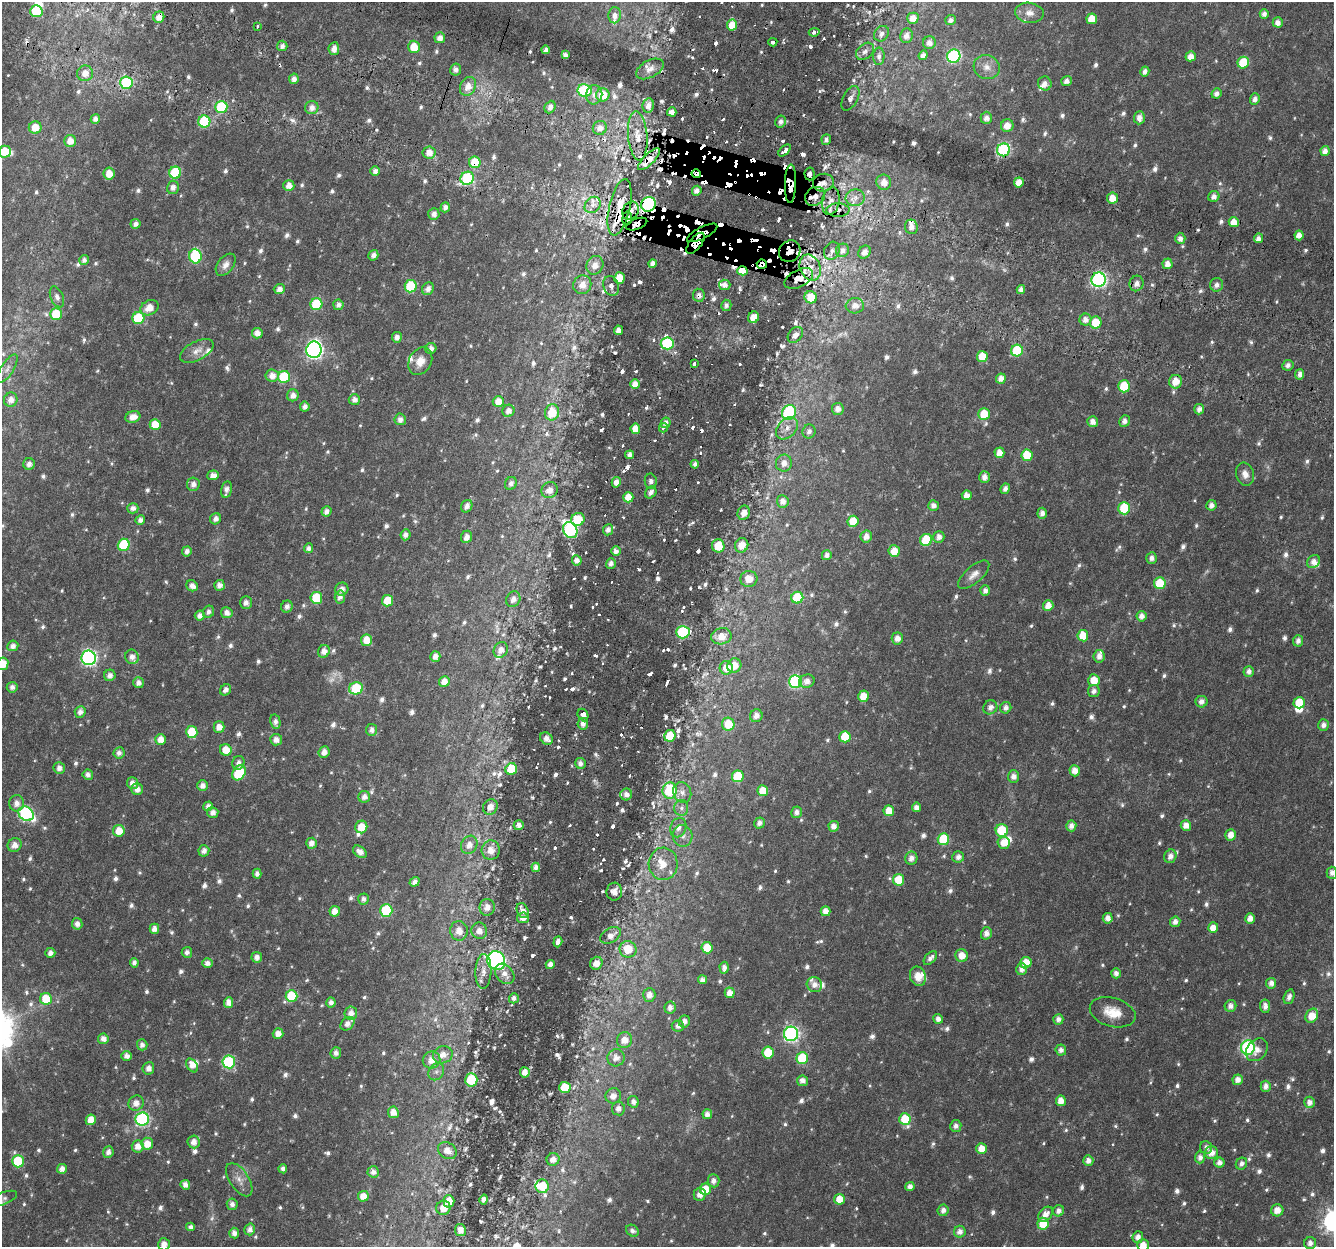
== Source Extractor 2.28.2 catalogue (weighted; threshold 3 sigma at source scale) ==
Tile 11 of 4 x 4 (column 3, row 3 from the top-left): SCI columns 2719-4050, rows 1552-2796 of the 5445 x 5654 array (HDU 1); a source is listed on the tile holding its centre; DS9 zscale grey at full resolution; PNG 1336 x 1249 px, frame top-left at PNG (2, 2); each listed source drawn as its Kron ellipse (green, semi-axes under 4 px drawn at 4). Shown black and unused: <1% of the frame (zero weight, under 3 of 6 exposures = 5% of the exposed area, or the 3 px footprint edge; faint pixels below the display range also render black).
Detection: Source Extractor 2.28.2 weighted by HDU 2 'WHT'; one run over the whole footprint, this tile lists its part. Background 0.0185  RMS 0.0024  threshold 0.00974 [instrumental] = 3 sigma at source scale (4.09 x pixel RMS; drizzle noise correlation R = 1.36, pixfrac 0.8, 0.0396/0.0396 arcsec/px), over >= 5 px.
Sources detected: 1039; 7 too faint to see at this stretch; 2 inside a brighter object's white glare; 38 cosmic-ray / hot-pixel residue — neither listed nor drawn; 30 inside a brighter listed object's ellipse — not listed separately; of the other 962, all 500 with FLUX_AUTO >= 0.829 (the completeness limit of this list) listed and drawn (462 fainter detections not listed), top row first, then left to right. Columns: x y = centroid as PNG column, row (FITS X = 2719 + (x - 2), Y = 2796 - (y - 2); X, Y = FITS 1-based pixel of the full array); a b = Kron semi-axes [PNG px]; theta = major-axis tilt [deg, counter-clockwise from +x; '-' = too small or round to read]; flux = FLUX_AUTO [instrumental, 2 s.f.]
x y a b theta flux
36 11 6 6 - 9
1029 13 14 10 -8 1.8
1264 14 5 4 - 1.2
615 15 8 6 87 1.2
159 17 6 5 - 1.7
913 18 6 5 - 2.3
1092 19 5 5 - 3.5
951 20 5 5 - 0.94
1278 22 5 5 - 1.5
732 25 5 5 - 3.8
257 26 3 3 - 0.88
814 32 5 4 - 0.9
882 34 8 6 50 0.92
907 36 7 6 - 1.4
440 38 5 5 - 1.6
773 42 4 4 - 1.1
929 43 6 6 - 1.4
282 46 5 5 - 1
414 47 6 5 - 3.8
334 49 6 5 - 1.4
546 50 4 4 - 0.9
865 51 10 7 40 0.84
565 55 4 4 - 0.96
923 55 5 4 - 1
879 56 8 6 88 0.92
954 56 7 6 - 29
1191 56 5 5 - 1.9
1243 63 6 5 - 9
987 67 13 12 - 2.1
456 69 6 5 - 0.94
650 69 15 8 28 1.5
1145 71 5 4 - 1
85 73 8 8 - 1.9
294 79 5 4 - 1.1
1066 81 5 5 - 1.2
126 83 6 6 - 22
1045 83 7 6 - 1.4
468 86 10 7 61 2
585 90 7 6 - 17
1216 93 5 5 - 1.1
594 95 9 8 - 1.2
603 95 6 6 - 4
850 98 13 7 61 1
1255 99 5 5 - 1.1
648 105 7 5 80 1.3
221 107 6 6 - 12
312 107 6 6 - 1.4
550 107 6 5 - 1.2
672 112 4 4 - 1.3
986 118 6 6 - 1.3
1139 118 6 5 - 1.4
95 119 5 4 - 0.97
204 121 6 6 - 12
781 122 6 5 - 0.91
1007 126 6 6 - 2.5
35 127 6 6 - 3.3
600 128 7 7 - 1.4
638 136 24 9 -85 3.2
826 139 5 4 - 0.83
70 141 6 6 - 2.3
785 150 7 4 43 1.4
1004 150 6 6 - 32
1325 151 5 4 - 1.2
5 152 6 6 - 5.1
429 152 6 6 - 1.9
649 159 14 5 44 3.3
475 162 6 5 - 5.7
375 171 5 5 - 1.1
109 173 6 5 - 2.6
175 173 6 6 - 14
696 173 4 3 - 1.6
809 174 6 5 - 0.92
467 178 7 6 - 16
884 182 8 7 - 2.2
1019 182 5 5 - 3
823 183 10 9 - 1.5
790 184 19 5 88 4.2
289 186 5 5 - 1.7
173 187 7 6 - 1.2
697 191 5 5 - 1.2
815 196 10 8 39 1.6
1214 197 6 5 - 1.2
855 198 9 8 - 1.6
1112 198 5 5 - 2.6
831 201 14 8 80 1.8
648 204 8 7 - 38
593 205 9 7 46 1.3
445 207 5 4 - 1
620 207 29 10 77 3.7
838 210 11 6 0 1.3
631 211 9 7 59 1.4
434 214 6 5 - 1.2
627 218 7 5 83 1.6
1234 222 5 5 - 2.6
136 224 5 5 - 1
636 224 11 5 20 1.7
911 227 7 6 - 1.4
702 233 17 6 27 6.8
1299 235 5 4 - 1.7
1180 238 6 5 - 1.2
1258 238 5 4 - 1.2
696 243 12 6 51 6.2
842 250 7 6 - 1.1
790 251 11 10 - 2.7
832 251 9 7 64 0.97
864 252 7 5 52 1.4
373 255 5 5 - 1
195 256 7 6 - 17
84 260 5 5 - 0.96
653 264 4 4 - 1.1
762 264 5 4 - 1.4
1168 264 5 5 - 1.7
226 265 12 8 52 1.4
595 265 9 8 - 2
810 268 13 10 -68 2.4
742 271 5 4 - 5.4
619 278 6 5 - 3.5
799 278 15 8 27 2.2
1099 280 7 7 - 46
1136 283 8 7 - 1.5
582 285 9 9 - 2.1
725 285 5 5 - 1.2
1217 285 7 6 - 1
411 286 6 6 - 11
611 286 10 7 -71 0.86
279 289 5 5 - 1.2
428 289 7 5 56 1.1
1021 289 4 4 - 1
699 295 6 6 - 1
57 297 11 6 -67 0.94
811 297 6 6 - 4.4
316 304 6 6 - 11
338 305 5 5 - 0.99
726 305 6 5 - 0.83
855 306 9 7 6 1.5
149 308 9 7 26 2.4
56 314 6 6 - 7.9
753 317 6 5 - 2.3
138 318 6 6 - 11
1085 320 6 6 - 1.4
1096 322 6 5 - 5.3
618 330 5 4 - 1.6
257 333 5 5 - 1.5
795 335 9 6 50 1.4
397 337 5 5 - 1.2
667 343 6 6 - 21
431 349 5 5 - 1.2
314 350 8 7 - 66
197 351 18 9 28 1.9
1017 351 6 6 - 11
982 356 5 5 - 4.4
420 361 14 11 59 2.4
694 364 4 3 - 0.92
1288 365 6 5 - 0.92
7 369 16 6 57 1.5
1300 374 5 4 - 1.1
272 376 6 6 - 1.9
284 377 6 6 - 11
1001 379 5 5 - 1.5
1176 382 7 6 - 2.9
635 384 5 4 - 2.1
1124 386 6 6 - 7.6
293 395 6 5 - 1.3
11 400 7 6 - 1.5
354 400 6 5 - 1.2
498 402 5 5 - 2.7
305 407 5 5 - 1
838 409 6 6 - 1.4
1199 409 5 5 - 1.1
508 411 6 6 - 1.3
552 412 8 7 - 4.7
789 412 8 7 - 18
984 414 6 5 - 5.1
133 417 7 6 - 2
400 419 6 6 - 1.2
1125 421 6 5 - 1.1
1093 422 5 5 - 1.4
666 423 5 5 - 1.1
155 425 5 5 - 3.8
663 428 5 4 - 0.84
787 428 13 9 46 1.8
635 429 5 5 - 3.1
809 431 7 6 - 0.92
999 453 5 5 - 2.1
630 455 4 4 - 1.1
1027 455 6 5 - 6
784 463 8 8 - 1.6
29 464 6 5 - 1.2
695 464 4 4 - 0.85
1245 474 12 9 -72 1.5
213 475 6 5 - 1.4
985 477 6 5 - 1.4
651 481 7 6 - 0.94
616 482 5 4 - 1.5
511 483 7 5 62 1.1
193 484 7 6 - 1.2
226 489 8 5 78 1.2
1005 489 5 4 - 0.93
549 490 8 7 - 1.7
651 492 6 5 - 1.1
967 495 5 5 - 1.7
628 497 5 5 - 3.2
783 501 6 6 - 1.4
1211 505 5 5 - 1.1
467 506 6 5 - 1.2
933 506 5 5 - 1.1
133 508 5 5 - 1.1
1124 508 6 6 - 10
326 511 5 5 - 1.1
744 513 7 6 - 1.5
1042 513 5 4 - 1.1
216 519 6 5 - 1.1
578 519 7 6 - 7.2
140 520 5 4 - 1.1
853 521 5 5 - 3.8
570 530 8 7 - 31
608 530 5 5 - 1.1
405 535 5 5 - 1.1
466 537 6 5 - 1.4
866 537 6 5 - 1.5
939 537 6 5 - 1.2
926 540 6 6 - 8.2
124 545 6 6 - 12
742 545 7 6 - 2.3
718 546 6 6 - 5.1
308 548 5 4 - 0.87
187 551 5 4 - 0.99
616 551 5 4 - 1.2
894 551 6 6 - 2.7
827 555 5 5 - 0.96
1152 558 5 5 - 1.2
577 560 5 5 - 1.3
1313 562 7 6 - 1.2
611 563 5 4 - 0.97
974 575 19 8 41 1.7
749 579 8 8 - 2.7
1160 583 6 6 - 7.1
219 585 5 5 - 1.3
192 586 6 5 - 1.3
342 589 7 6 - 1.3
985 591 5 5 - 1.1
340 597 6 5 - 1.2
316 598 6 6 - 9.2
797 598 6 6 - 9.3
513 599 8 7 - 1.5
388 601 6 5 - 4.8
246 602 6 6 - 1.1
1048 606 6 5 - 2.1
287 607 6 5 - 0.98
208 612 6 5 - 0.89
227 613 6 5 - 1.3
200 616 5 5 - 1.2
1142 616 5 5 - 1.4
683 632 7 6 - 22
721 636 10 8 11 2.9
1083 636 6 5 - 4
897 638 6 5 - 1.5
366 640 5 5 - 3.1
1298 641 6 5 - 1.1
13 646 5 5 - 1.1
501 650 8 6 59 1.5
324 651 6 6 - 1.7
435 656 5 5 - 1.5
1099 656 6 5 - 1.3
132 657 7 6 - 1.3
89 658 7 7 - 50
3 664 6 5 - 3.2
734 666 7 7 - 2.9
726 668 6 6 - 3
1249 671 5 5 - 1.1
110 675 6 5 - 1.2
1094 680 6 5 - 3
807 681 8 6 17 1.4
444 682 5 5 - 2
795 682 6 6 - 25
138 683 5 5 - 1.2
12 687 5 5 - 0.92
356 688 7 6 - 11
226 690 6 5 - 1.1
1094 691 6 6 - 0.98
863 696 5 5 - 3
1201 702 6 6 - 1.2
1299 703 6 5 - 5.7
990 707 7 6 - 1.2
1006 708 6 5 - 1
80 712 6 5 - 1.2
583 715 6 5 - 1.4
756 716 6 6 - 1.4
275 722 7 5 -79 0.99
583 724 6 5 - 1.2
728 724 6 6 - 5.1
1323 725 6 5 - 1.1
219 727 5 5 - 1.7
372 730 6 5 - 1.1
192 732 6 5 - 6.7
670 736 6 5 - 4.8
845 737 6 5 - 6
546 738 7 5 -39 1.4
161 739 5 5 - 2
276 740 6 5 - 1.4
226 750 6 5 - 3.4
324 752 6 5 - 1.5
119 753 5 5 - 0.99
238 763 7 6 - 1.1
580 763 5 5 - 1.2
59 768 6 5 - 1.1
511 769 6 5 - 5.6
1075 771 5 5 - 2.1
239 773 8 6 56 12
88 775 5 5 - 1
738 776 6 6 - 6.8
1013 776 6 5 - 1.2
132 783 6 5 - 1.3
202 785 5 5 - 1.2
137 789 6 6 - 1.3
670 790 8 7 - 12
763 791 5 5 - 3.3
682 792 10 9 - 1.5
626 794 6 6 - 1.4
364 797 6 6 - 1.2
17 803 8 7 - 1.5
208 806 5 4 - 1.1
490 807 8 7 - 1.7
916 807 4 4 - 1.2
681 808 8 7 - 0.88
889 811 5 5 - 2.7
213 812 5 5 - 1.2
796 812 6 5 - 1
26 814 8 7 - 31
759 823 6 5 - 1
519 825 5 5 - 1.2
1186 825 5 5 - 1.9
834 826 5 5 - 1.4
1071 826 5 5 - 1.4
361 827 6 6 - 3.7
678 828 10 8 68 1.3
1002 830 6 6 - 9.7
119 831 6 5 - 3
1231 835 6 5 - 2
683 836 11 9 -77 1.3
943 839 6 6 - 11
311 843 5 5 - 1.4
1004 843 6 6 - 2.7
15 845 7 6 - 1.5
469 845 9 8 - 1.8
491 850 10 9 - 2.1
204 851 5 5 - 1.2
360 852 8 5 -38 1.4
1170 856 7 6 - 1.3
958 857 6 5 - 1.2
911 858 6 6 - 1.3
663 864 16 14 -87 3.7
536 867 5 4 - 1.2
1332 873 6 5 - 1.1
257 874 5 4 - 1
899 880 6 5 - 4.8
414 882 5 4 - 1.1
614 892 9 7 84 1.3
363 899 5 5 - 0.89
487 907 8 7 - 1.8
386 910 6 6 - 15
335 911 5 5 - 1.9
523 911 8 5 -64 1.5
825 911 5 5 - 1.6
523 918 6 5 - 1.5
1108 918 5 5 - 1.4
1250 919 5 5 - 1.7
1175 922 5 5 - 1.3
77 924 6 5 - 1.2
1213 928 5 5 - 2.2
154 929 5 5 - 1.5
459 931 10 8 -83 2.3
479 931 8 8 - 1.8
986 933 6 5 - 1.3
611 935 11 7 29 1.4
558 942 5 4 - 1.4
707 948 5 5 - 4.7
628 949 8 8 - 4.5
187 952 5 5 - 0.87
50 953 5 5 - 1.1
962 956 6 6 - 2.4
257 957 5 5 - 1.1
930 958 8 5 48 0.93
496 961 10 8 -59 46
134 963 5 4 - 0.89
207 963 5 4 - 1.2
596 963 7 6 - 1.7
1026 963 6 5 - 3.7
550 964 4 4 - 1.4
724 968 6 4 -88 1.2
1021 969 6 5 - 1.2
483 971 17 8 87 2.1
1116 973 5 5 - 1.1
505 974 11 8 -50 1.6
918 976 10 7 -68 2.4
703 980 4 4 - 1.1
1271 983 5 5 - 1.2
814 985 8 7 - 1.5
730 993 5 5 - 1.8
649 995 7 6 - 1.6
291 996 6 6 - 9.2
1289 997 8 5 71 1
514 998 5 4 - 0.83
46 999 6 6 - 6.3
331 1002 5 4 - 1.1
229 1003 5 4 - 1.7
1231 1006 6 5 - 1.2
1265 1006 6 5 - 1.2
670 1007 6 5 - 1.2
1113 1012 23 14 -16 4.2
351 1013 7 6 - 1.4
1312 1016 7 6 - 3.4
938 1019 5 4 - 1.2
1058 1019 5 5 - 1.1
684 1021 6 5 - 1.3
347 1024 8 5 42 1.3
678 1026 6 5 - 1.2
278 1034 5 5 - 1.8
791 1034 7 7 - 51
103 1039 5 5 - 1.4
625 1040 8 7 - 2.5
142 1045 5 5 - 1
1248 1047 7 7 - 29
1061 1050 5 5 - 1
1257 1050 12 9 50 1.8
336 1053 6 5 - 1.2
768 1053 6 5 - 5.4
443 1055 10 8 17 2.1
127 1056 5 5 - 1.2
616 1058 9 8 - 1.8
802 1058 6 6 - 9.5
432 1060 9 8 - 2.3
229 1062 6 6 - 19
192 1065 7 5 -55 1.5
148 1068 6 6 - 1.4
436 1072 9 7 58 0.95
525 1072 5 5 - 1.7
471 1080 7 6 - 8.7
1238 1080 5 5 - 1.5
802 1081 5 5 - 1.2
1266 1086 5 5 - 1.2
565 1088 6 5 - 5.5
613 1096 8 7 - 1.7
1061 1101 5 5 - 2.1
633 1102 6 5 - 1.1
1310 1102 5 5 - 1.3
136 1103 8 7 - 1.6
618 1109 7 6 - 1.3
393 1112 6 5 - 2
707 1114 5 5 - 1.2
142 1119 7 6 - 33
905 1119 6 6 - 5.4
91 1120 5 5 - 2.5
956 1126 6 5 - 0.94
194 1142 6 6 - 1.5
147 1144 6 6 - 2.8
138 1146 6 6 - 1.8
1206 1147 6 5 - 0.83
981 1149 5 5 - 2.6
447 1151 10 8 -30 1.9
108 1152 6 5 - 1.1
1211 1153 6 6 - 2.2
1200 1157 6 5 - 1.1
553 1159 6 6 - 1.5
18 1161 6 6 - 12
1088 1161 5 5 - 1.2
1219 1163 5 5 - 1.3
1241 1164 6 5 - 0.97
62 1169 5 4 - 1.3
283 1169 4 4 - 0.91
373 1172 6 5 - 1.1
239 1180 19 9 -56 1.9
714 1181 6 6 - 1.1
185 1185 5 4 - 1.3
542 1186 7 6 - 4.4
910 1186 4 4 - 1
705 1189 6 5 - 4.6
700 1194 6 6 - 1.4
363 1196 5 5 - 2.3
4 1198 14 6 21 0.88
839 1199 5 5 - 2.6
484 1200 5 4 - 0.96
449 1201 6 5 - 3.3
232 1204 6 5 - 1
443 1208 7 7 - 2.3
943 1210 6 5 - 1.1
1277 1210 6 6 - 2.2
1059 1211 6 5 - 1.1
1046 1214 8 6 49 1.6
1043 1224 6 5 - 5.1
191 1227 4 4 - 0.99
250 1229 6 5 - 1.1
460 1230 6 5 - 1.4
632 1231 7 5 -36 0.83
960 1232 6 6 - 1.2
234 1233 5 5 - 1.2
1138 1237 6 5 - 1.3
1310 1243 6 6 - 1.1
164 1244 6 6 - 1.7
1143 1245 6 6 - 2.3
Overlapping masked pixels (flux is a lower limit): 25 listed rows (the first 20) at x y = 159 17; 773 42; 638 136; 649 159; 475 162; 696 173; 809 174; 823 183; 790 184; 815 196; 648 204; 620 207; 838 210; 631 211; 627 218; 636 224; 702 233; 696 243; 790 251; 762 264
Isophote crosses this tile's border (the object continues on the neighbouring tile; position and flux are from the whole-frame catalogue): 7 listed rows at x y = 5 152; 7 369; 3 664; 1332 873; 4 1198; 164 1244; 1143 1245